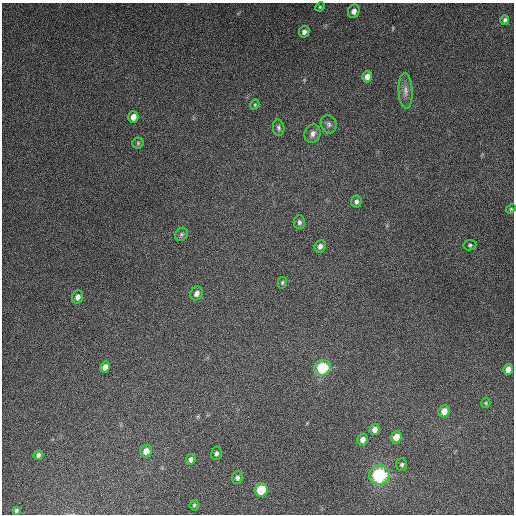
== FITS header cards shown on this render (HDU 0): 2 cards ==
NAXIS1  =                  512
NAXIS2  =                  512

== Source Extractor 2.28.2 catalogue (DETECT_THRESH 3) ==
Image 512 x 512 px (HDU 0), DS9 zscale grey, 1 PNG px = 1 image px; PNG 516 x 516 px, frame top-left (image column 1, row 512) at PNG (2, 3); each listed source drawn as its Kron ellipse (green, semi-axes under 4 px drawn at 4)
Background 4890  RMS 310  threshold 928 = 3 sigma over >= 5 px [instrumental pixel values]
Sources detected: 39; all 39 listed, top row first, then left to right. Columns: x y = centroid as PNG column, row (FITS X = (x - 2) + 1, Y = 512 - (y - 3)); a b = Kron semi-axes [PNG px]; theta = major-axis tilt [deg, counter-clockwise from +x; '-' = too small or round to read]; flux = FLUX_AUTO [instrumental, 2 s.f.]
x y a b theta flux
320 7 5 4 - 2.7e+04
354 11 7 5 64 1.0e+05
505 20 5 4 - 4.0e+04
304 32 6 5 - 7.6e+04
367 77 5 5 - 1.2e+05
405 91 18 7 -88 1.5e+05
255 105 5 4 - 2.2e+04
133 117 6 5 - 1.5e+05
329 124 9 7 -63 6.9e+04
279 128 8 5 -79 5.3e+04
312 134 9 7 62 9.3e+04
138 143 6 5 - 2.9e+04
356 201 6 5 - 6.1e+04
511 209 5 4 - 2.6e+04
299 222 7 5 90 5.4e+04
181 234 7 6 - 4.6e+04
470 245 6 5 - 3.6e+04
320 246 6 5 - 7.7e+04
282 283 6 4 75 3.2e+04
196 293 7 6 - 9.1e+04
78 297 7 5 64 1.1e+05
105 367 5 5 - 1.5e+05
322 368 8 8 - 1.1e+06
508 369 5 5 - 1.6e+05
486 403 5 4 - 2.6e+04
444 411 6 5 - 1.9e+05
375 429 6 5 - 1.2e+05
396 437 6 5 - 2.3e+05
363 440 6 5 - 1.3e+05
146 451 6 5 - 1.8e+05
216 453 7 5 76 5.8e+04
38 455 5 4 - 6.6e+04
191 459 5 5 - 6.9e+04
402 465 6 5 - 4.2e+04
379 475 10 9 - 1.7e+06
237 478 6 5 - 6.2e+04
261 490 7 6 - 7.0e+05
194 505 5 4 - 3.1e+04
16 510 4 3 - 3.8e+04